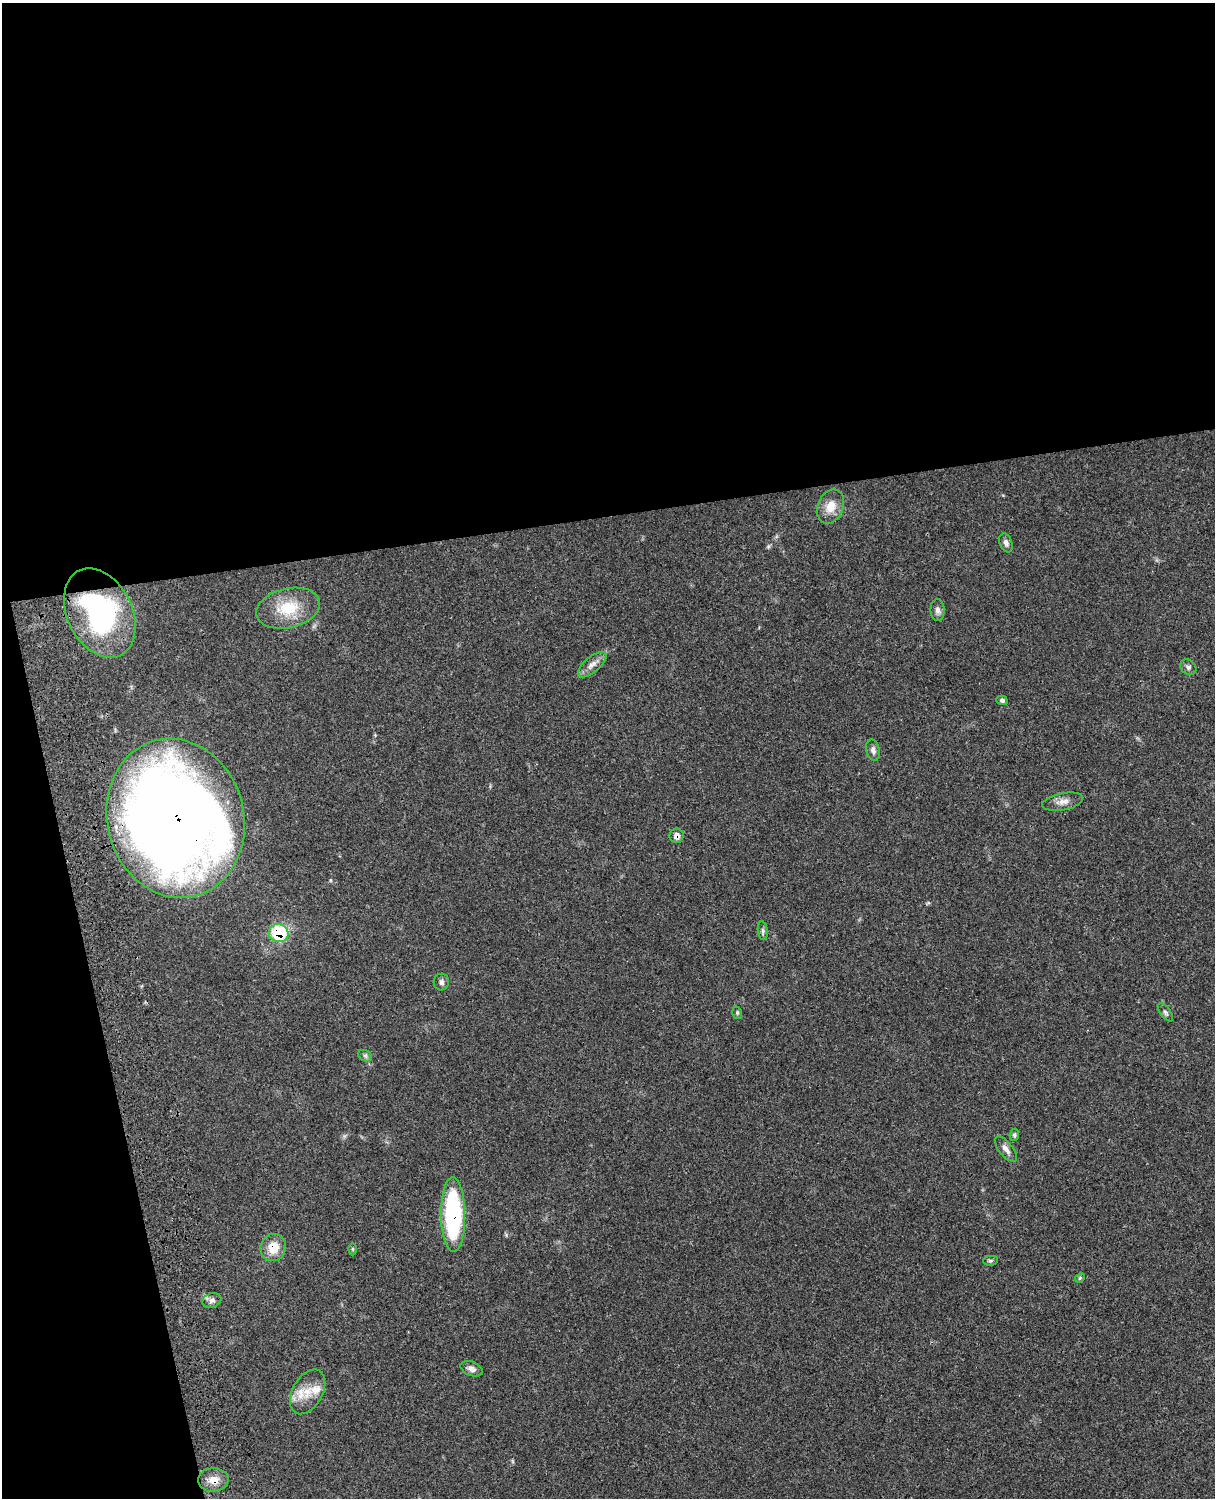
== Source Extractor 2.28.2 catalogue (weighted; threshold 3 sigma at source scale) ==
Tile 1 of 4 x 3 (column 1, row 1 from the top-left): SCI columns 121-1333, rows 3268-4763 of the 5089 x 4924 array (HDU 1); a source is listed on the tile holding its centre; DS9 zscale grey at full resolution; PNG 1217 x 1500 px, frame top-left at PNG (2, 3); each listed source drawn as its Kron ellipse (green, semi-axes under 4 px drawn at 4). Shown black and unused: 40% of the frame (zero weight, under 3 of 4 exposures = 6% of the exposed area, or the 3 px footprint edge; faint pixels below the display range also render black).
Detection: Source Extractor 2.28.2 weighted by HDU 2 'WHT'; one run over the whole footprint, this tile lists its part. Background 0.0864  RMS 0.0061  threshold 0.0274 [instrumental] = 3 sigma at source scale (4.5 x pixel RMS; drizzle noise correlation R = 1.50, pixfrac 1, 0.05/0.05 arcsec/px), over >= 5 px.
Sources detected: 30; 1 inside a brighter listed object's ellipse — not listed separately; the other 29 listed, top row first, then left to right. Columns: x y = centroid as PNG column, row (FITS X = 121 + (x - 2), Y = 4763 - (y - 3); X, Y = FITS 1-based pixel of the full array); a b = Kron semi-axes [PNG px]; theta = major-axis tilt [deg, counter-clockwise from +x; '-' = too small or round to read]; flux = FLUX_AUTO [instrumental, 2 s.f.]
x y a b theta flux
831 506 18 12 68 8.7
1006 543 10 6 -69 2.1
288 608 32 19 13 22
937 610 11 7 -89 2.7
100 613 47 32 -64 100
592 664 17 7 40 4.3
1188 667 9 7 -42 1.7
1002 700 5 4 - 1.5
873 750 11 6 -77 2.5
1063 802 21 8 11 4.5
175 818 80 68 -75 1000
676 836 7 7 - 3.4
763 931 9 5 -83 1.3
279 933 10 9 - 35
441 982 8 7 - 2.2
1165 1012 11 5 -53 1.4
737 1013 6 4 -71 0.82
365 1056 7 5 -30 1.3
1014 1135 6 4 80 1
1006 1149 15 7 -52 3.3
453 1215 37 12 -89 83
273 1248 13 12 - 11
353 1249 6 4 -90 0.71
990 1261 7 5 6 1
1080 1278 5 4 - 0.73
212 1300 9 7 18 2.7
472 1369 11 7 -22 3
308 1392 24 15 60 12
213 1480 15 12 3 6.9
Overlapping masked pixels (flux is a lower limit): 6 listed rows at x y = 175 818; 676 836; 279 933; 453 1215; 273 1248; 213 1480